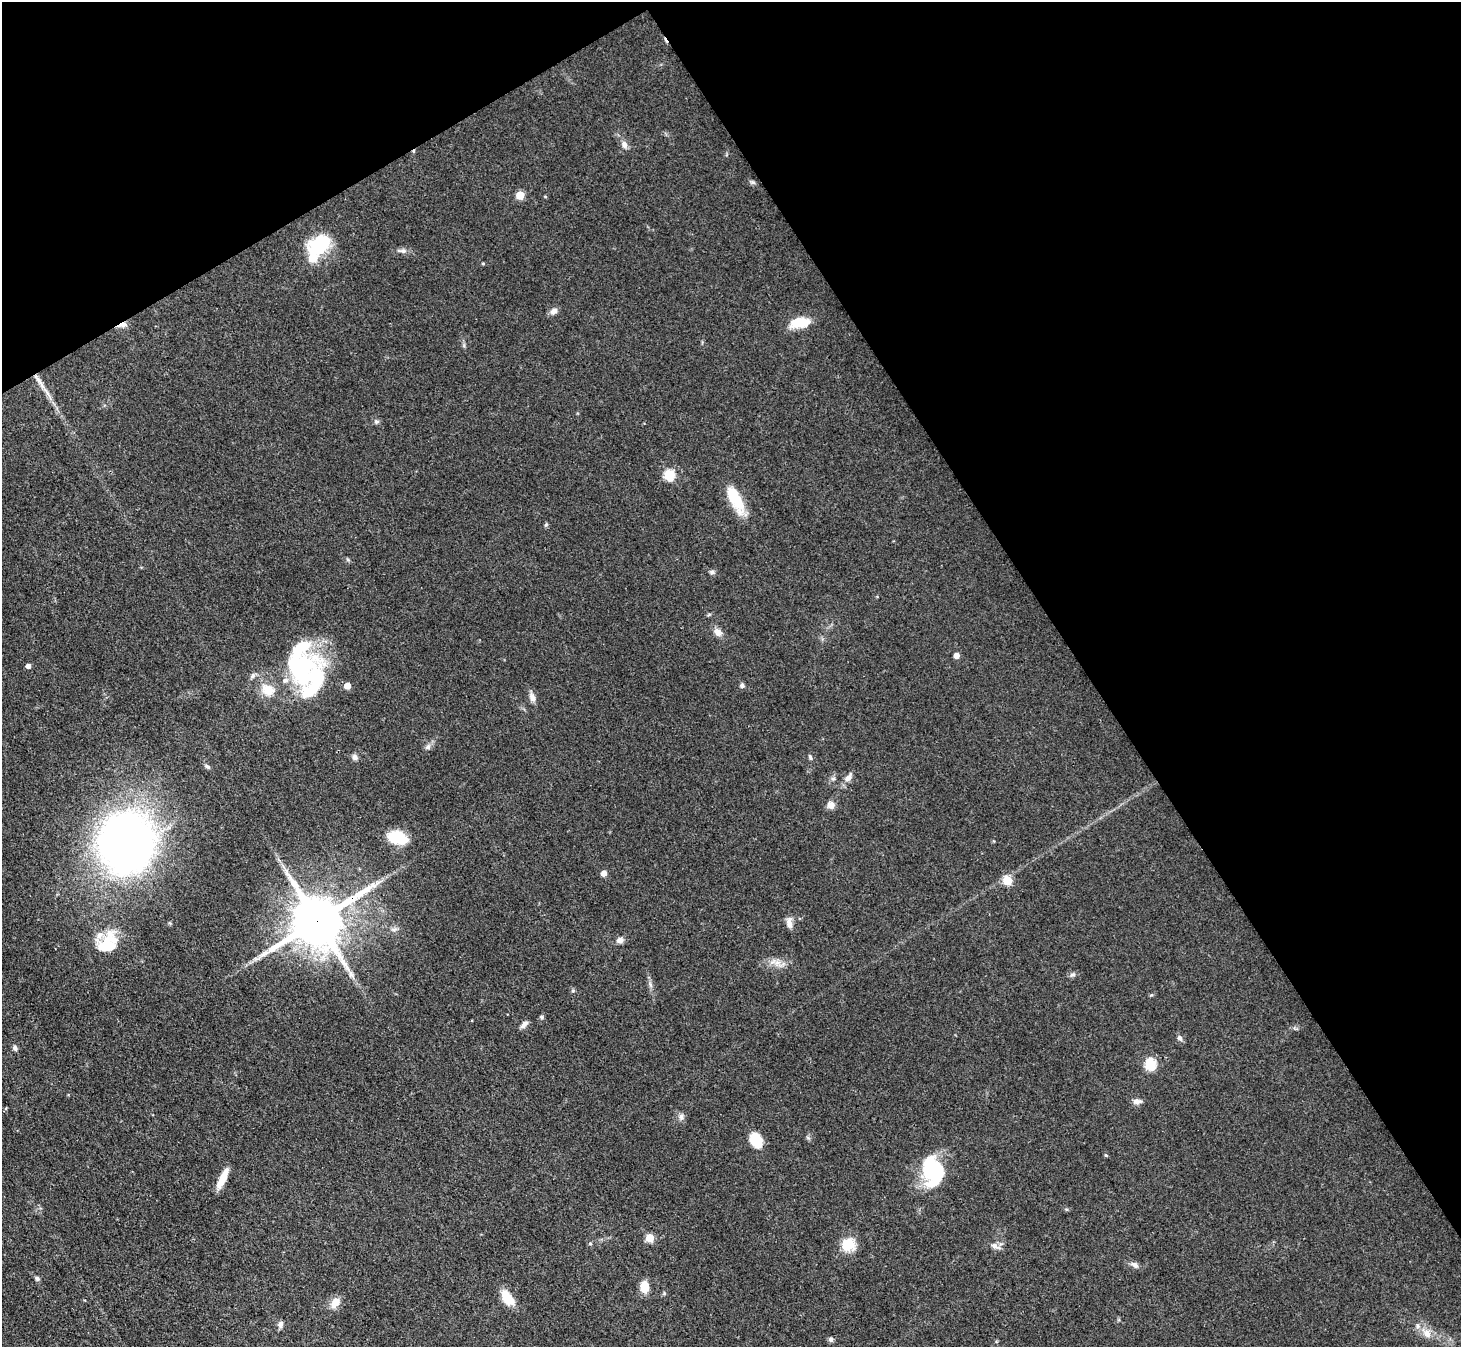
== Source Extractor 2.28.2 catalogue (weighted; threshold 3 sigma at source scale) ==
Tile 3 of 4 x 4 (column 3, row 1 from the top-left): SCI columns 2921-4379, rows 4330-5674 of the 5841 x 5833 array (HDU 1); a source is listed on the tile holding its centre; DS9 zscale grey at full resolution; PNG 1463 x 1349 px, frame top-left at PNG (2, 2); no overlay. Shown black and unused: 32% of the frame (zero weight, under 3 of 4 exposures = <1% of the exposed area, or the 3 px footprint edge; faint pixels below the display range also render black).
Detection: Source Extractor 2.28.2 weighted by HDU 2 'WHT'; one run over the whole footprint, this tile lists its part. Background 0.0668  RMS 0.0054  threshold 0.0244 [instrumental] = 3 sigma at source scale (4.5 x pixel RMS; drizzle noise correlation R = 1.50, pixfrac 1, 0.05/0.05 arcsec/px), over >= 5 px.
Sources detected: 76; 5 inside a brighter object's white glare — not listed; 5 inside a brighter listed object's ellipse — not listed separately; the other 66 listed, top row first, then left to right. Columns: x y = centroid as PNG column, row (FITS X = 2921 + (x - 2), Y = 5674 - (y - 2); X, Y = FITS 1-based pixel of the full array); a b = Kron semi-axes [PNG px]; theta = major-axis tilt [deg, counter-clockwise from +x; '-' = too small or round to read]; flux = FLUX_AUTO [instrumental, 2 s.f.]
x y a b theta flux
624 144 10 7 -66 2.7
753 182 8 4 -19 1
520 195 5 5 - 16
545 197 5 3 - 0.52
320 246 28 20 31 27
403 251 11 6 -5 2
483 263 4 4 - 0.55
554 311 10 7 35 2.6
800 322 19 10 8 15
122 325 13 6 14 3.1
41 384 20 6 -57 5.1
376 421 7 6 - 1.2
669 475 5 5 - 37
735 497 35 13 -67 18
546 524 6 3 21 0.62
712 572 7 5 0 1.2
718 632 12 9 -52 3.4
956 655 4 4 - 4.2
301 665 50 28 19 53
28 666 4 4 - 2.7
742 685 6 6 - 1.4
347 686 5 5 - 7.4
532 698 11 7 -70 3.2
428 747 8 6 17 1.6
355 757 8 6 -49 2
810 757 8 4 -75 1
207 766 8 5 -31 1.1
848 778 14 8 53 3.3
833 779 7 4 0 0.98
831 805 10 9 - 3.3
397 837 24 15 -17 14
127 842 48 41 86 400
604 873 5 4 - 4.5
1007 881 5 5 - 19
317 921 16 14 33 3500
789 923 15 7 -85 3.3
394 929 7 4 18 1.3
620 940 9 7 28 2.5
108 943 31 22 52 19
256 959 7 4 -18 1
777 963 10 6 18 3.3
1072 975 8 6 27 1.4
541 1017 5 5 - 0.88
524 1024 11 6 48 2.4
1180 1038 7 5 -64 1.9
15 1048 7 5 -84 1.5
1150 1064 6 6 - 45
1137 1101 12 7 2 2.5
6 1108 6 3 72 0.51
681 1117 9 7 85 2
756 1140 16 12 -60 11
1106 1155 5 4 - 0.68
932 1168 27 22 -72 38
223 1178 23 7 65 8.5
650 1238 5 5 - 17
590 1244 5 4 - 0.82
848 1244 14 13 - 13
995 1246 15 6 -26 2.7
1135 1265 11 6 -33 2.3
37 1278 6 5 - 1.3
644 1287 13 9 -86 7.5
507 1298 21 10 -56 10
335 1302 16 10 57 5.4
280 1324 9 7 73 1.9
1427 1333 14 10 -52 5.2
831 1339 6 6 - 1.3
Overlapping masked pixels (flux is a lower limit): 2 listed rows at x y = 122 325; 317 921
Unlisted compact peaks at least as high as the median listed source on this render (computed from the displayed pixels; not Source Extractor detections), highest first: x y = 573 991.